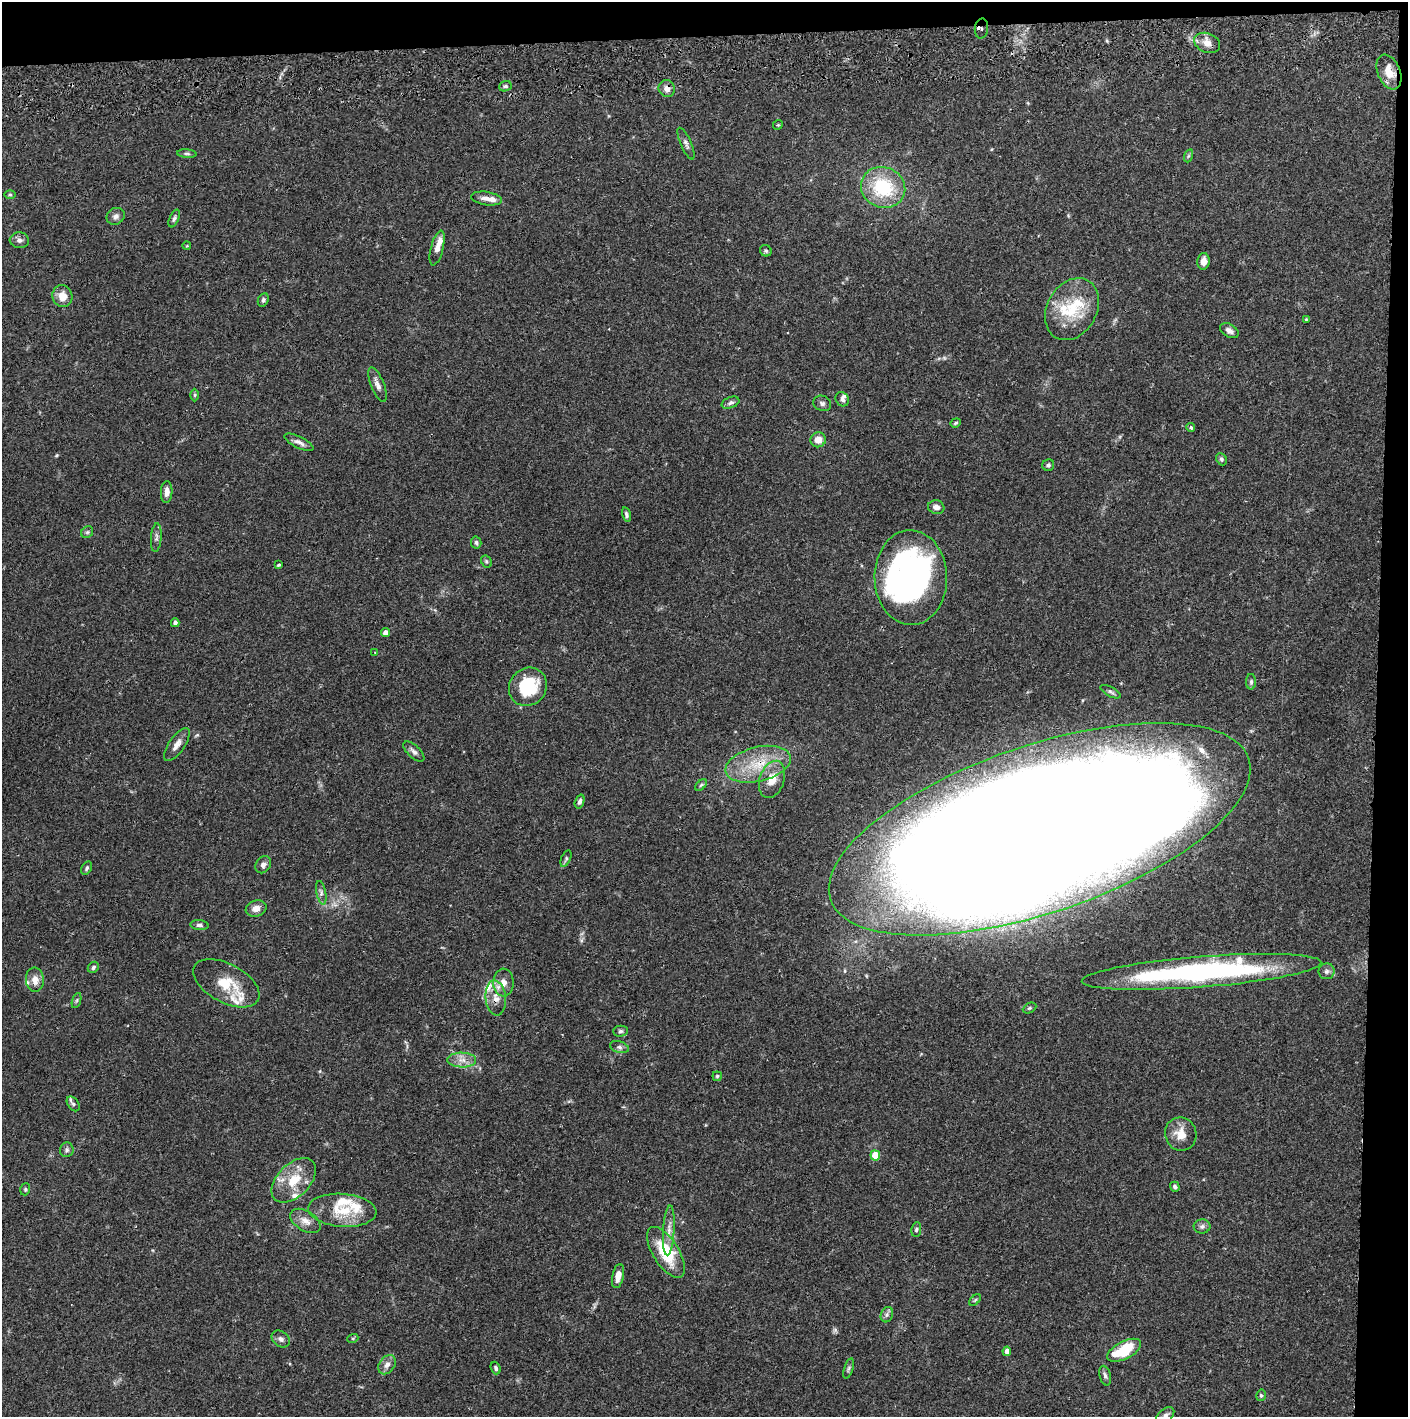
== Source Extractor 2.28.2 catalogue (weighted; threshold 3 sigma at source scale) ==
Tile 3 of 3 x 3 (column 3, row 1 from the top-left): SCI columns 2818-4223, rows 2887-4301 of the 4229 x 4359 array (HDU 1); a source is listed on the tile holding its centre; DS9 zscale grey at full resolution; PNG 1410 x 1419 px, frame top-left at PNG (2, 2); each listed source drawn as its Kron ellipse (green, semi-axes under 4 px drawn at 4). Shown black and unused: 5% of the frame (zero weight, under 2 of 3 exposures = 3% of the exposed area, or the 3 px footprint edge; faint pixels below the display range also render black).
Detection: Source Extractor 2.28.2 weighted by HDU 2 'WHT'; one run over the whole footprint, this tile lists its part. Background 0.0679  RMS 0.0048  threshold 0.0217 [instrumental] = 3 sigma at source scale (4.5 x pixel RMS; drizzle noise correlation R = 1.50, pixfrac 1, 0.05/0.05 arcsec/px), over >= 5 px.
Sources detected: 120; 3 inside a brighter object's white glare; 1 cosmic-ray / hot-pixel residue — neither listed nor drawn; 14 inside a brighter listed object's ellipse — not listed separately; the other 102 listed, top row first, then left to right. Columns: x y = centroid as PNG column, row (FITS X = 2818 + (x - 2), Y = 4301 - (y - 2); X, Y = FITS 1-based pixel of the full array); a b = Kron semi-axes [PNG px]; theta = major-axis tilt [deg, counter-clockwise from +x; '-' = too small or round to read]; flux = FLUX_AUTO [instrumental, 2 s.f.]
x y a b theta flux
981 28 10 6 85 2.3
1207 43 13 9 -22 3.9
1389 72 18 11 -68 6.6
505 86 6 5 - 0.9
667 89 8 8 - 3
778 125 5 4 - 0.57
686 144 17 5 -66 1.9
187 154 9 4 -5 0.93
1188 156 7 4 71 0.8
883 187 22 20 -22 30
10 195 5 3 - 0.56
487 198 15 6 -9 3.3
116 216 9 8 - 1.9
174 218 9 4 67 1.1
19 240 9 8 - 1.9
187 246 4 3 - 0.36
437 248 18 6 76 3.9
766 251 6 5 - 0.87
1203 261 8 6 84 3.3
62 296 11 10 - 5.3
263 300 7 5 64 1
1072 309 33 25 61 21
1306 319 4 4 - 0.43
1229 331 10 6 -31 2
377 385 18 6 -68 3
195 395 6 4 90 0.71
842 399 7 6 - 1.4
730 403 9 5 21 1.3
822 403 9 7 -25 1.5
956 423 5 4 - 0.7
1191 428 4 4 - 0.96
818 440 8 7 - 4.9
299 442 16 5 -26 2.3
1221 459 6 5 - 1
1048 465 6 5 - 1.1
167 492 11 6 88 2.9
936 507 8 7 - 2.6
626 514 7 4 -75 1
87 532 6 5 - 0.95
156 538 14 5 85 1.6
476 542 6 5 - 1
486 561 6 5 - 0.78
278 565 3 3 - 0.94
911 578 47 36 -89 140
175 623 4 4 - 1.1
386 633 4 4 - 2.8
375 653 3 2 - 0.31
1251 682 8 5 -90 1
528 687 20 18 45 25
1110 692 11 5 -28 1.3
177 745 19 8 56 3.5
414 752 13 6 -43 1.8
758 764 33 17 14 19
772 779 19 12 72 7.6
701 785 7 4 45 0.79
580 802 7 4 71 1.3
1039 829 221 83 19 4400
566 859 9 4 66 0.95
263 865 9 7 56 1.9
87 868 7 4 59 0.96
321 893 12 4 -79 1.6
256 908 10 8 17 3.3
199 925 9 5 -4 1.3
93 967 6 5 - 1.1
1326 971 8 8 - 1.7
1201 972 120 15 5 130
35 980 12 9 -85 4.2
503 982 14 10 89 4.5
226 983 36 19 -28 14
496 998 17 10 -85 5.6
77 1000 8 3 71 0.75
1029 1008 7 5 26 0.85
621 1031 7 5 2 1.1
619 1047 9 5 -16 1.3
462 1060 14 7 -1 3.9
717 1076 5 4 - 0.64
73 1104 8 5 -53 1.1
1181 1134 17 15 -72 7.3
67 1150 7 7 - 1.2
875 1155 5 5 - 9.5
294 1180 27 16 45 14
1175 1187 5 4 - 1.2
25 1189 6 4 71 0.7
342 1210 34 16 -4 16
305 1221 17 10 -31 4.4
1202 1226 8 7 - 1.6
669 1230 25 5 86 4.1
916 1230 7 5 83 0.91
666 1252 29 13 -58 23
618 1276 12 5 79 4.2
975 1300 7 4 45 0.65
887 1315 8 6 70 1.4
353 1338 5 3 - 0.54
281 1339 10 7 -37 1.9
1124 1350 18 9 27 22
1007 1351 4 4 - 2.9
387 1365 10 7 53 2.7
496 1368 6 5 - 1.1
849 1368 10 4 72 1.1
1105 1376 10 5 -75 1.4
1261 1395 6 4 78 0.87
1165 1416 11 6 44 1.9
Overlapping masked pixels (flux is a lower limit): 6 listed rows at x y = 981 28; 1389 72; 667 89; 758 764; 1039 829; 496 998
Isophote crosses this tile's border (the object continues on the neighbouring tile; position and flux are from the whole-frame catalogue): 1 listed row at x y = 1165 1416